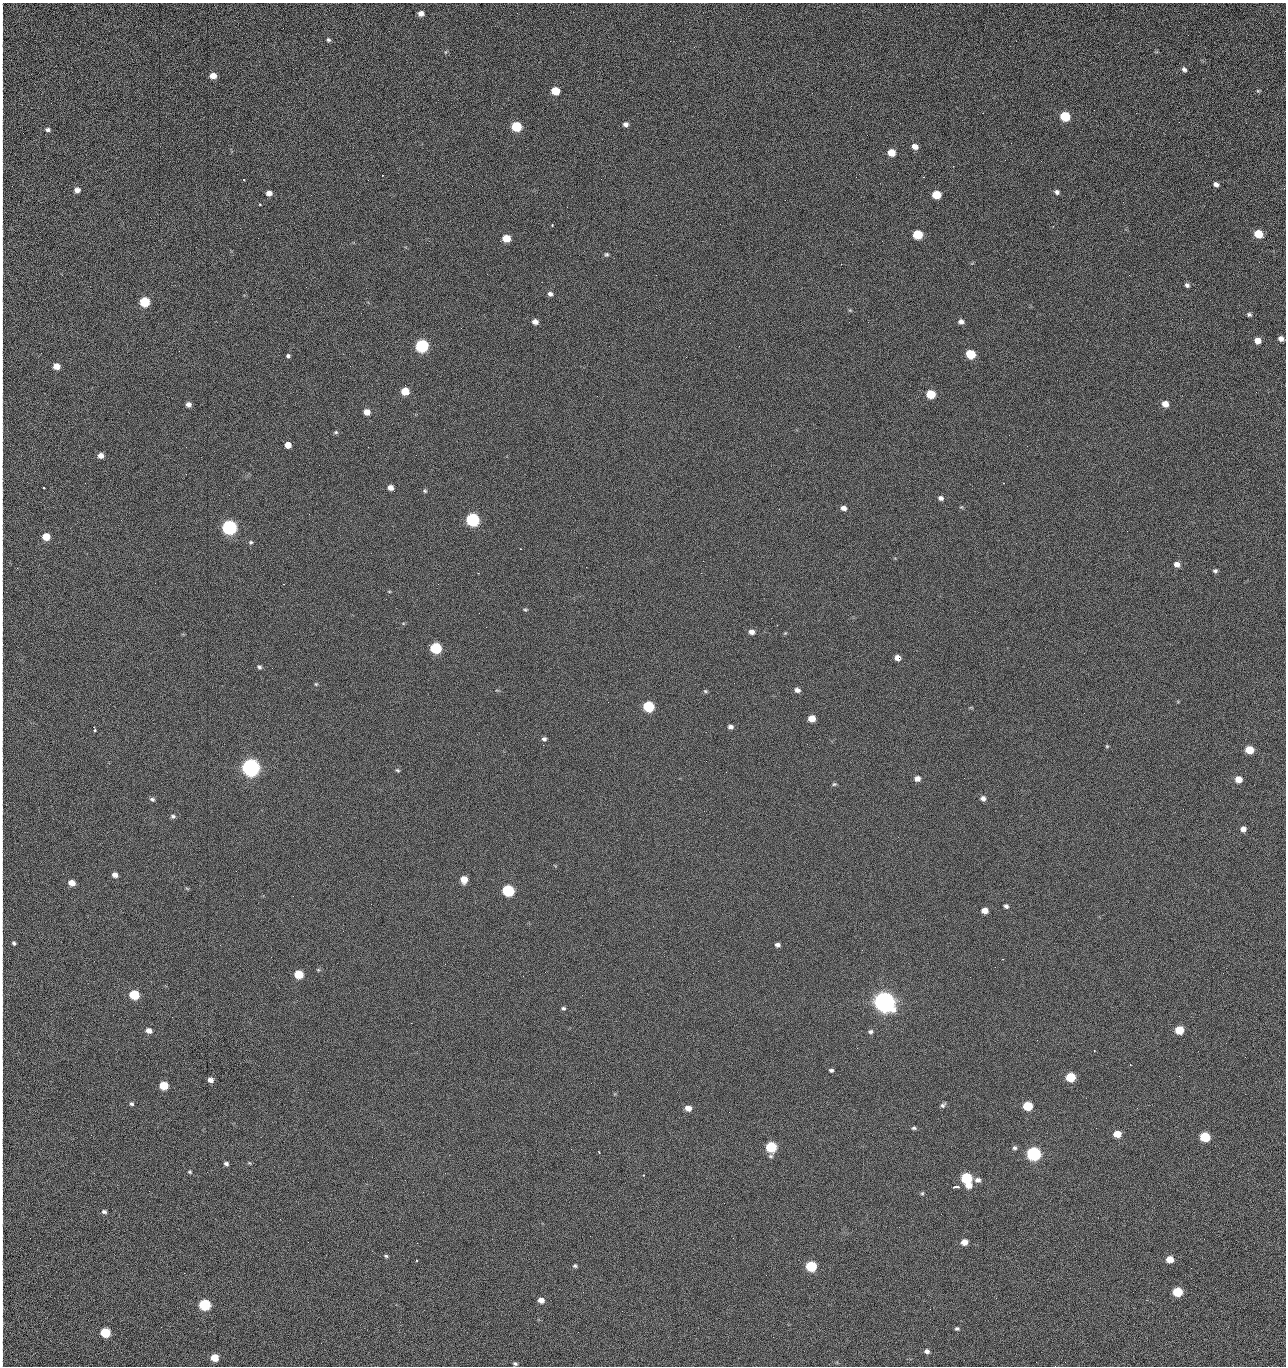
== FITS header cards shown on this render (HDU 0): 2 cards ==
NAXIS1  =                 1284 /fastest changing axis
NAXIS2  =                 1364 /next to fastest changing axis

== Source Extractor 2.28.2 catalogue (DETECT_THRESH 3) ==
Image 1284 x 1364 px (HDU 0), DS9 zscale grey, 1 PNG px = 1 image px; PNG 1288 x 1368 px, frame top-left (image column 1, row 1364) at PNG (2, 3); no overlay
Background 126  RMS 14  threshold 43.4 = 3 sigma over >= 5 px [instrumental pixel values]
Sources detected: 212; all 212 listed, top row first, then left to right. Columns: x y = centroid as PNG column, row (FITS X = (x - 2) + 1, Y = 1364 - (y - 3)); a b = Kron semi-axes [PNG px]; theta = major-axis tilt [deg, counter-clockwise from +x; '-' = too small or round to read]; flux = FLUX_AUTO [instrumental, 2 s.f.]
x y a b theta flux
2 9 14 2 90 2.1e+03
421 13 5 5 - 4.8e+03
2 29 17 2 90 3.5e+03
1188 35 2 2 - 1.2e+03
328 40 6 4 -34 1.8e+03
670 41 2 2 - 2.3e+03
2 50 9 2 90 1.5e+03
445 52 6 4 89 1.2e+03
1184 69 7 5 -47 2.6e+03
213 76 6 5 - 8.3e+03
555 91 6 5 - 2.2e+04
1258 91 5 4 - 1.2e+03
2 97 21 2 90 4.2e+03
2 113 12 2 -88 2.5e+03
1065 116 7 6 - 4.2e+04
1179 122 2 2 - 1.2e+03
626 124 6 5 - 3.3e+03
516 127 7 6 - 5.2e+04
48 130 7 5 -7 2.6e+03
915 147 6 5 - 6.0e+03
891 153 6 5 - 1.5e+04
1005 160 3 2 - 1.4e+03
1041 161 2 2 - 1.9e+03
2 172 18 2 90 3.4e+03
856 177 2 2 - 2.2e+03
923 177 2 2 - 3.0e+04
1216 184 5 5 - 3.4e+03
77 190 6 6 - 4.8e+03
1057 192 7 6 - 2.5e+03
269 193 6 5 - 5.6e+03
2 195 17 2 90 2.7e+03
936 195 6 6 - 2.7e+04
785 200 2 2 - 4.4e+02
1123 202 3 2 - 1.0e+03
260 204 3 3 - 1.2e+03
2 217 13 2 90 1.7e+03
552 225 3 3 - 9.8e+02
918 234 6 6 - 4.1e+04
1259 234 7 5 -30 2.5e+04
506 238 6 5 - 1.9e+04
606 254 6 6 - 1.7e+03
841 264 2 2 - 2.7e+04
2 267 32 2 90 6.2e+03
656 275 2 2 - 4.6e+02
1187 285 5 5 - 2.6e+03
306 287 2 2 - 7.6e+02
550 294 6 6 - 3.0e+03
145 302 6 6 - 5.0e+04
2 305 13 2 90 2.1e+03
1249 315 6 5 - 2.1e+03
535 322 6 5 - 5.1e+03
849 322 2 2 - 6.9e+02
961 322 6 5 - 3.8e+03
710 323 2 2 - 3.4e+03
1281 339 6 5 - 4.5e+03
1258 340 6 6 - 9.6e+03
422 346 7 6 - 1.5e+05
739 346 2 2 - 4.8e+02
970 354 6 6 - 3.8e+04
288 356 4 4 - 2.4e+03
2 364 17 2 90 2.6e+03
56 366 6 5 - 1.1e+04
350 366 2 2 - 2.4e+03
405 391 6 5 - 1.9e+04
1256 392 2 2 - 1.3e+03
931 394 6 6 - 3.2e+04
1165 404 6 6 - 9.3e+03
188 405 5 5 - 4.6e+03
2 410 9 2 90 1.3e+03
367 412 6 5 - 9.2e+03
336 432 6 5 - 1.6e+03
1009 435 2 2 - 1.1e+03
288 445 4 4 - 2.8e+05
1027 446 2 2 - 4.2e+02
186 447 2 2 - 2.9e+03
2 456 16 2 90 2.4e+03
101 456 5 5 - 5.7e+03
85 483 2 2 - 8.8e+02
44 488 3 2 - 1.2e+03
390 488 6 5 - 5.3e+03
425 491 6 5 - 1.5e+03
941 498 6 5 - 3.3e+03
961 507 5 5 - 1.2e+03
844 508 6 5 - 4.6e+03
779 509 2 2 - 6.3e+02
473 520 7 6 - 1.9e+05
229 527 7 6 - 3.2e+05
46 537 6 5 - 1.8e+04
251 542 6 5 - 1.7e+03
2 559 9 2 90 1.5e+03
1177 564 6 5 - 5.5e+03
17 568 2 2 - 4.7e+02
1215 571 6 5 - 2.2e+03
389 591 5 3 - 8.5e+02
525 610 6 4 -3 1.4e+03
2 618 10 2 90 1.5e+03
752 632 7 6 - 5.0e+03
785 633 6 4 44 1.1e+03
436 648 6 6 - 8.8e+04
897 658 5 5 - 6.6e+03
259 667 6 5 - 2.0e+03
316 684 5 5 - 1.2e+03
797 690 6 6 - 4.2e+03
705 691 6 4 -27 1.5e+03
2 701 14 2 90 2.4e+03
648 707 6 6 - 7.7e+04
971 708 5 3 - 9.3e+02
812 718 6 5 - 1.4e+04
2 725 13 2 90 2.2e+03
730 727 5 5 - 3.4e+03
95 729 6 3 -79 1.8e+03
544 739 6 5 - 2.5e+03
543 745 2 2 - 3.6e+03
1107 746 5 4 - 1.2e+03
1249 750 6 5 - 2.6e+04
706 761 2 2 - 2.1e+03
251 768 7 6 - 7.2e+05
397 770 6 5 - 1.4e+03
726 772 2 2 - 2.6e+03
2 776 15 2 90 2.6e+03
917 779 6 5 - 5.6e+03
1238 779 6 5 - 1.3e+04
834 784 6 5 - 1.4e+03
983 798 6 5 - 4.0e+03
152 799 7 5 -11 2.2e+03
2 810 13 2 90 2.1e+03
173 816 6 5 - 2.1e+03
1243 829 5 5 - 5.4e+03
2 838 12 2 90 2.1e+03
2 867 9 2 90 1.3e+03
115 875 5 4 - 5.3e+03
464 879 6 5 - 1.3e+04
72 883 6 5 - 9.4e+03
508 891 6 6 - 1.2e+05
2 902 15 2 90 2.5e+03
1006 906 5 4 - 2.6e+03
984 911 6 5 - 9.1e+03
14 943 5 5 - 1.7e+03
777 945 5 4 - 3.2e+03
1002 959 2 2 - 5.5e+02
2 968 19 2 90 3.2e+03
299 974 6 5 - 3.2e+04
523 976 2 2 - 2.0e+03
134 995 6 5 - 5.1e+04
884 1002 8 7 - 1.3e+06
563 1008 5 4 - 1.8e+03
411 1023 2 2 - 5.4e+03
149 1030 6 5 - 5.9e+03
1179 1030 6 5 - 2.8e+04
870 1032 7 6 - 2.5e+03
2 1041 7 2 90 1.1e+03
857 1048 2 2 - 1.5e+03
1245 1057 2 2 - 1.9e+03
2 1067 11 2 90 2.0e+03
831 1070 4 4 - 2.0e+03
1179 1076 2 2 - 2.6e+03
1070 1077 6 6 - 4.7e+04
210 1080 6 5 - 5.4e+03
164 1085 6 5 - 3.0e+04
132 1104 6 6 - 2.0e+03
943 1105 7 5 41 2.3e+03
1028 1106 6 5 - 4.3e+04
688 1108 6 5 - 8.5e+03
729 1112 2 2 - 9.6e+02
2 1116 11 2 90 1.8e+03
914 1128 5 4 - 1.8e+03
1096 1128 2 2 - 4.3e+02
2 1131 10 2 90 1.7e+03
1117 1134 6 5 - 1.6e+04
91 1135 2 2 - 2.6e+03
1205 1137 6 6 - 5.7e+04
771 1147 6 6 - 7.7e+04
1015 1148 5 5 - 2.2e+03
571 1149 3 2 - 9.9e+02
599 1152 3 2 - 6.3e+02
1034 1154 7 6 - 2.7e+05
249 1163 5 4 - 1.1e+03
226 1164 5 4 - 2.4e+03
190 1172 5 5 - 1.4e+03
643 1175 2 2 - 7.7e+02
966 1178 6 6 - 8.3e+04
978 1180 7 6 - 4.0e+03
2 1181 11 2 90 1.7e+03
969 1185 6 5 - 9.6e+03
956 1187 8 3 2 2.3e+03
922 1193 5 4 - 1.3e+03
104 1212 6 5 - 2.3e+03
2 1219 15 2 90 2.3e+03
280 1219 2 2 - 2.1e+03
2 1236 13 2 90 2.0e+03
308 1242 2 2 - 1.8e+03
964 1242 5 5 - 8.5e+03
417 1243 2 2 - 5.5e+03
386 1256 6 4 -16 1.5e+03
1170 1259 6 5 - 1.3e+04
417 1260 3 2 - 7.1e+02
575 1266 5 5 - 1.7e+03
811 1266 6 6 - 7.9e+04
583 1292 2 2 - 5.9e+02
1178 1292 6 5 - 4.5e+04
996 1298 2 2 - 2.9e+03
541 1300 6 5 - 7.4e+03
205 1305 6 6 - 9.7e+04
2 1308 19 3 -89 4.7e+03
622 1311 2 2 - 8.1e+02
957 1328 6 4 0 1.9e+03
578 1332 2 2 - 3.5e+03
105 1333 6 6 - 5.2e+04
927 1351 6 5 - 3.5e+03
214 1358 6 5 - 1.8e+04
515 1364 5 4 - 2.0e+03
1055 1366 2 2 - 2.1e+03
At the frame edge (FLAGS 8, measured only in part): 32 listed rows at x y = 2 9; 2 29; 2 50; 2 97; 2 113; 2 172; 2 195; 2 217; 2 267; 2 305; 2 364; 2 410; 2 456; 2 559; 2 618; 2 701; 2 725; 2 776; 2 810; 2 838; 2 867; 2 902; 2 968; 2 1041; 2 1067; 2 1116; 2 1131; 2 1181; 2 1219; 2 1236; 2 1308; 1055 1366

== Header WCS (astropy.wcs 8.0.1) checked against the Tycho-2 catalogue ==
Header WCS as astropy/WCSLIB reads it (CRVAL/CRPIX/CD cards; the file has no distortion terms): RA---TAN/DEC--TAN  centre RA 15:41:40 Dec +52:00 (235.42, +51.99 deg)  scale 1.26 arcsec/px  FOV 26.9' x 28.5'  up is +92 deg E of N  parity flipped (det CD > 0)
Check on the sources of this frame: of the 60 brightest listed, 9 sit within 2.0 arcsec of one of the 11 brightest Tycho-2 stars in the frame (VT <= 12.29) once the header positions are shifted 0.61 arcsec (0.61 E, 0.05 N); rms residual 0.77 arcsec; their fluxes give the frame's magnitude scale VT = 24.38 - 2.5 log10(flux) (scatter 0.17 mag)
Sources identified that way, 9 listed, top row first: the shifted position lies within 2.0 arcsec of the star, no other Tycho-2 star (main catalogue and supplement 1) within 4.0 arcsec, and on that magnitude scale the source's flux lands within +1.5 / -3 mag of the star's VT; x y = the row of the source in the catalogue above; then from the Tycho-2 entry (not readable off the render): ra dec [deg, ICRS J2000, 3 dp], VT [Tycho-2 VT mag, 2 dp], TYC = Tycho-2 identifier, HIP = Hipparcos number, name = IAU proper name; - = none
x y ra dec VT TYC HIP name
422 346 235.614 +52.064 11.61 3489-1132-1 - -
473 520 235.514 +52.049 11.19 3489-1407-1 - -
251 768 235.378 +52.130 9.31 3489-1322-1 76850 -
508 891 235.303 +52.042 11.52 3489-958-1 - -
884 1002 235.232 +51.912 9.59 3489-824-1 - -
1034 1154 235.143 +51.862 10.97 3489-1016-1 - -
966 1178 235.131 +51.886 12.29 3489-908-1 - -
811 1266 235.084 +51.941 11.45 3489-1346-1 - -
205 1305 235.075 +52.152 11.74 3489-912-1 - -